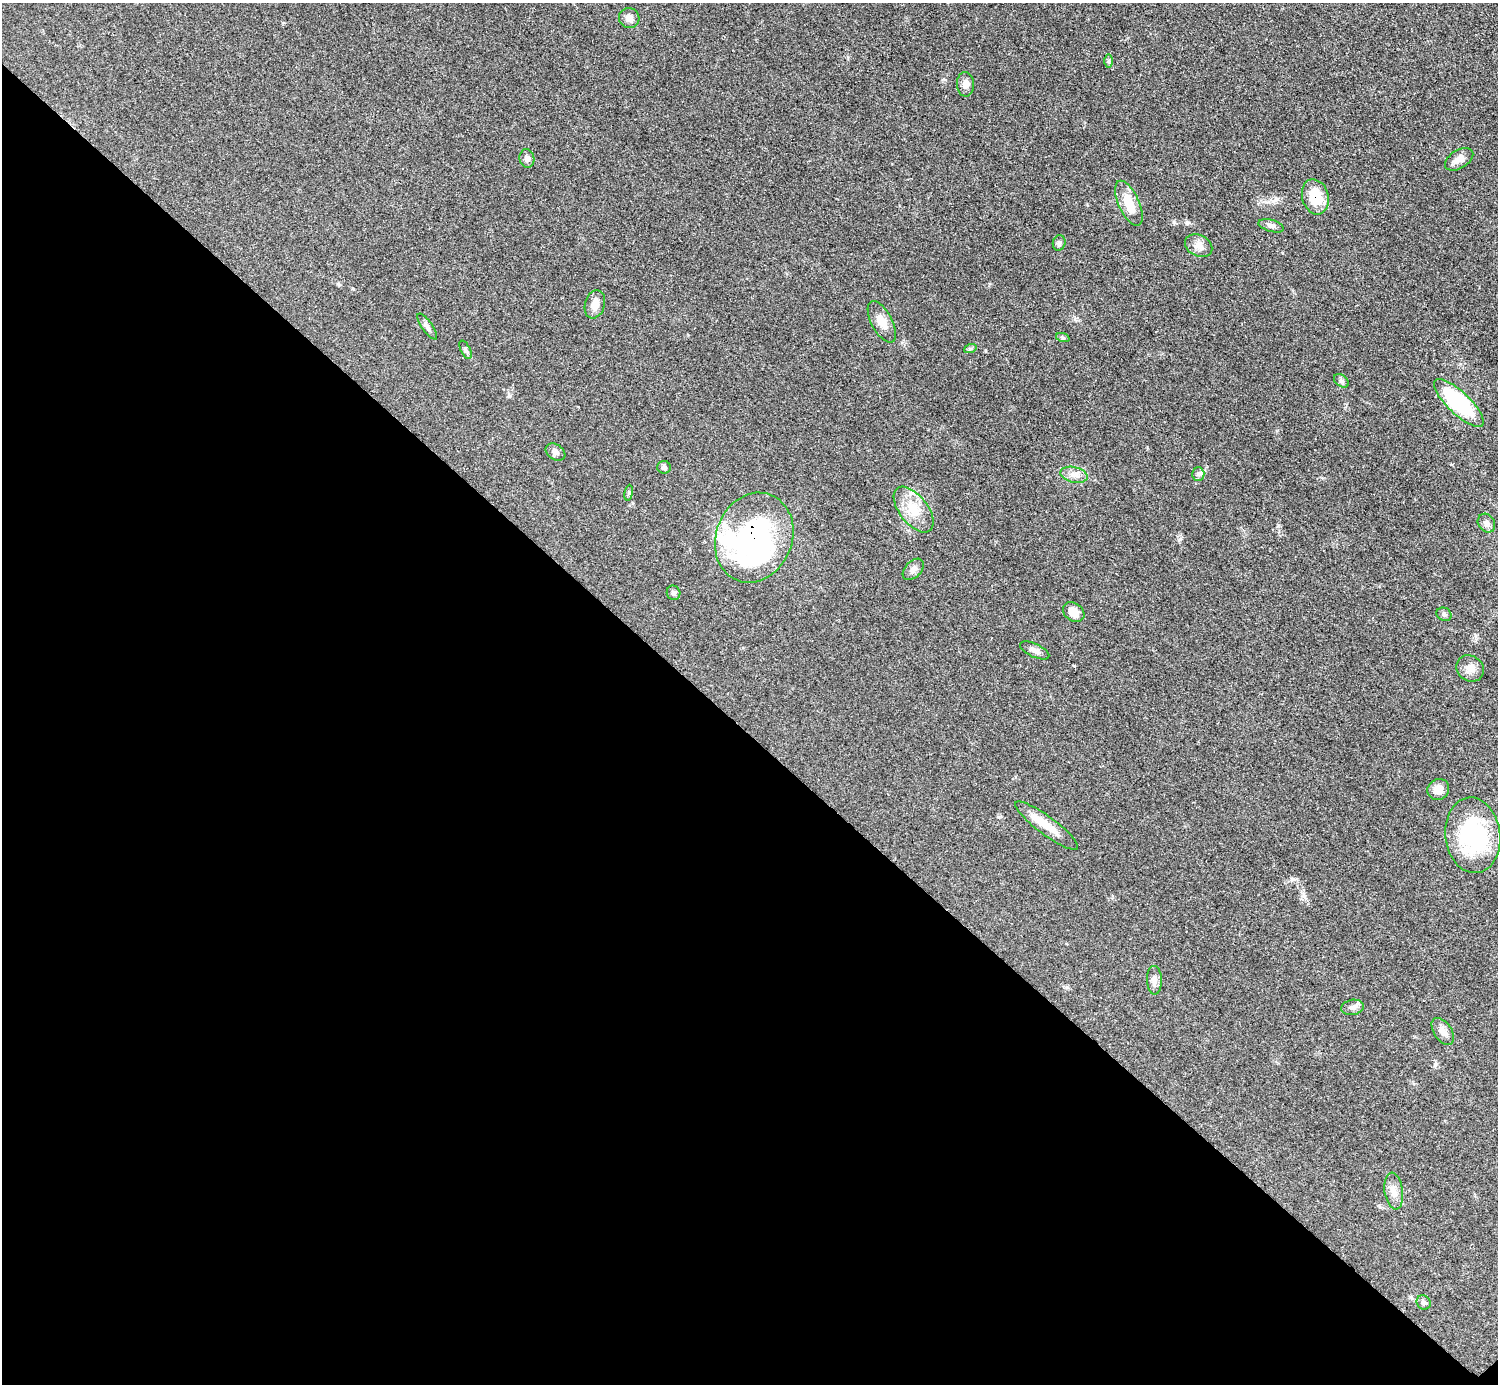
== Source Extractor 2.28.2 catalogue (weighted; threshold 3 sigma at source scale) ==
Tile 14 of 4 x 4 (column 2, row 4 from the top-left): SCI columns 1502-2997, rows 305-1686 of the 5993 x 5993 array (HDU 1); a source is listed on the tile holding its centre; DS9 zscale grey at full resolution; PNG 1500 x 1386 px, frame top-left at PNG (2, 3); each listed source drawn as its Kron ellipse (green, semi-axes under 4 px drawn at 4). Shown black and unused: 47% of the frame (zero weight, under 3 of 5 exposures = <1% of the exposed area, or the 3 px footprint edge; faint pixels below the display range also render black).
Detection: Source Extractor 2.28.2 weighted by HDU 2 'WHT'; one run over the whole footprint, this tile lists its part. Background 0.0503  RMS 0.0062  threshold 0.0278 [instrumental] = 3 sigma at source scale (4.5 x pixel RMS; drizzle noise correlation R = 1.50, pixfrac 1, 0.05/0.05 arcsec/px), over >= 5 px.
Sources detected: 41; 1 inside a brighter listed object's ellipse — not listed separately; the other 40 listed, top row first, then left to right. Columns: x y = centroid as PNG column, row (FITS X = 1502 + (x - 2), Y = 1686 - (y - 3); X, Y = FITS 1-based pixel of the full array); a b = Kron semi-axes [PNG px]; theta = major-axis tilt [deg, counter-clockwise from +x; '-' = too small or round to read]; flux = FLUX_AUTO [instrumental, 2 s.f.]
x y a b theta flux
629 18 10 10 - 3.6
1108 61 6 4 89 1.1
965 84 12 8 -87 3.7
527 159 9 7 -79 2.5
1459 159 15 9 31 4.6
1315 197 18 13 -74 18
1129 203 24 10 -65 12
1271 226 13 6 -16 2.6
1059 243 8 6 73 1.5
1199 246 14 10 -26 4.8
595 304 14 10 73 5.2
882 322 23 10 -62 7
427 327 15 5 -55 2.3
1063 338 7 4 -19 0.9
970 349 6 4 18 0.98
466 350 10 4 -64 1.5
1341 381 8 5 -38 1.5
1459 403 33 11 -44 55
555 452 11 7 -33 2.5
664 467 6 6 - 1.5
1198 474 6 6 - 1.5
1074 475 14 7 -13 4.2
629 493 8 4 81 1
914 510 27 14 -52 14
1486 523 10 8 -55 2.5
754 538 46 38 67 150
913 569 13 8 46 2.9
674 593 7 6 - 1.6
1074 612 11 9 -36 6.2
1444 614 8 6 -28 1.5
1035 650 16 6 -25 3
1470 668 14 12 -34 5.1
1438 789 11 10 - 6
1047 826 38 9 -37 12
1473 835 38 27 -83 66
1154 980 14 7 -89 3.7
1352 1007 12 7 11 2.5
1443 1031 15 9 -56 4.3
1394 1191 18 9 -82 5
1424 1302 7 6 - 1.6
Overlapping masked pixels (flux is a lower limit): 2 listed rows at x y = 1315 197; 754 538
Unlisted compact peaks at least as high as the median listed source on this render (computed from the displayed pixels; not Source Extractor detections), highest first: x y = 1187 223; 1174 222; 1180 539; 509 396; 1277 199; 1435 1065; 1278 526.